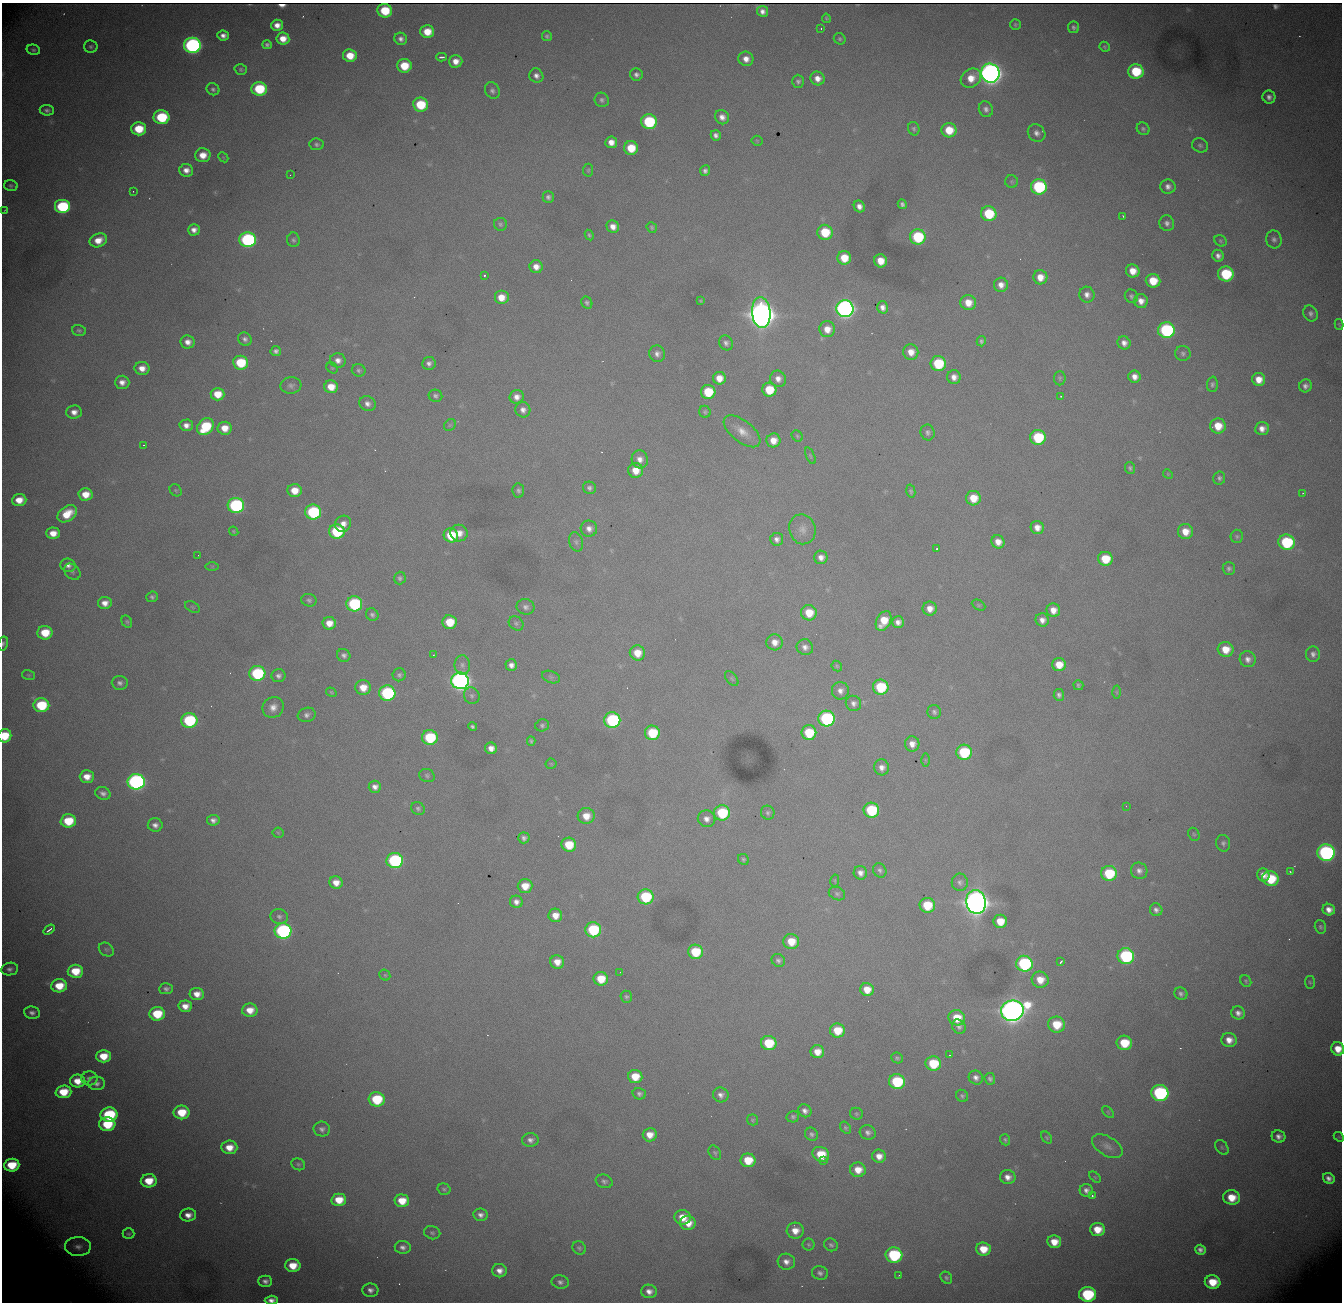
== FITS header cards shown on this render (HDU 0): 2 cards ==
NAXIS1  = 1340
NAXIS2  = 1300

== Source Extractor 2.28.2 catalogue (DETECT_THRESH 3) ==
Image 1340 x 1300 px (HDU 0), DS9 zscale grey, 1 PNG px = 1 image px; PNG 1344 x 1304 px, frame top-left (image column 1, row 1300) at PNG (2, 3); each listed source drawn as its Kron ellipse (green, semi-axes under 4 px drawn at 4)
Background 2820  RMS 30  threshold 91.4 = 3 sigma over >= 5 px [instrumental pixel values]
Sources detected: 444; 2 with non-positive FLUX_AUTO (blend fragments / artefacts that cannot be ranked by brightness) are neither listed nor drawn; the other 442 listed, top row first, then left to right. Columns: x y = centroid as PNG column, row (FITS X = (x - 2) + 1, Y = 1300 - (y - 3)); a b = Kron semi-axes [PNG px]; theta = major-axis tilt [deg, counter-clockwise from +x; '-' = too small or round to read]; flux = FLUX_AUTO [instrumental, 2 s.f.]
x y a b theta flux
385 11 7 7 - 8.2e+04
762 11 5 5 - 1.2e+04
826 18 4 3 - 2.9e+03
277 25 6 5 - 1.7e+04
1015 25 5 5 - 3.6e+03
1074 27 6 5 - 5.6e+03
821 29 2 2 - 1.6e+03
427 32 7 6 - 4.2e+04
223 35 6 5 - 1.2e+04
547 36 5 5 - 4.5e+03
283 39 6 6 - 2.8e+04
401 39 6 6 - 9.1e+03
840 39 6 5 - 3.9e+03
192 45 8 7 - 7.7e+05
267 45 5 4 - 5.5e+03
91 46 6 6 - 4.8e+03
1105 47 5 4 - 3.3e+03
33 50 7 5 -13 4.7e+03
350 56 7 6 - 4.1e+04
441 57 5 3 - 5.5e+03
746 59 7 7 - 1.8e+04
456 61 6 6 - 2.0e+04
404 66 7 6 - 6.0e+04
241 69 6 5 - 4.2e+03
1136 71 8 7 - 1.0e+05
990 73 9 9 - 2.5e+06
636 75 6 6 - 8.0e+03
536 76 7 6 - 1.1e+04
817 78 7 7 - 1.8e+04
971 78 11 9 37 3.3e+04
798 81 6 6 - 5.7e+03
213 89 6 5 - 5.9e+03
259 89 7 7 - 1.3e+05
492 91 8 7 - 7.3e+03
1269 97 6 6 - 1.0e+04
602 100 7 7 - 6.7e+03
420 105 7 7 - 9.5e+04
986 109 8 7 - 9.0e+03
47 110 7 5 -5 6.7e+03
161 117 8 7 - 1.5e+05
722 117 7 7 - 1.4e+04
649 122 8 7 - 1.9e+05
139 129 7 6 - 6.9e+04
914 129 7 5 -68 4.7e+03
1143 129 7 6 - 5.0e+03
949 130 7 7 - 5.4e+04
1037 133 9 8 - 1.2e+04
716 135 5 5 - 8.2e+03
757 141 5 5 - 2.5e+03
611 142 6 6 - 1.9e+04
316 144 7 6 - 5.3e+03
1200 145 8 7 - 6.1e+03
631 148 7 7 - 5.8e+04
203 155 8 7 - 3.0e+04
223 157 6 4 -44 2.7e+03
186 170 7 6 - 1.6e+04
588 170 6 5 - 3.1e+03
705 171 5 5 - 7.4e+03
290 175 2 2 - 2.4e+03
1012 182 6 6 - 3.6e+03
11 185 7 5 -14 4.5e+03
1168 186 7 7 - 1.1e+04
1039 187 8 7 - 2.4e+05
133 191 2 2 - 1.3e+03
548 197 6 5 - 6.8e+03
902 204 5 4 - 5.7e+03
859 206 6 5 - 1.4e+04
62 207 8 7 - 2.1e+05
5 210 3 2 - 1.3e+03
989 214 8 7 - 1.1e+05
1123 216 4 2 - 2.0e+03
1167 223 8 7 - 9.2e+03
500 224 6 6 - 4.6e+03
613 227 6 6 - 1.7e+04
652 227 5 5 - 3.8e+03
194 230 6 6 - 1.3e+04
825 232 7 7 - 8.4e+04
589 235 5 4 - 3.7e+03
918 237 8 7 - 1.6e+05
1274 239 9 7 -73 8.3e+03
98 240 9 6 23 3.0e+04
248 240 8 7 - 4.1e+05
293 240 7 6 - 5.3e+03
1221 241 6 5 - 3.5e+03
1218 256 6 5 - 9.9e+03
844 258 7 6 - 4.6e+04
881 261 6 6 - 3.5e+04
536 267 6 6 - 1.8e+04
1133 271 7 6 - 2.9e+04
1226 274 8 7 - 1.4e+05
484 275 3 2 - 4.4e+03
1040 277 7 7 - 2.7e+04
1153 281 7 7 - 5.5e+04
1001 285 7 7 - 1.6e+04
1087 295 8 7 - 1.2e+04
1131 296 7 6 - 4.9e+03
501 297 7 7 - 3.1e+04
701 301 3 3 - 2.1e+03
1141 301 7 7 - 1.8e+04
587 303 6 5 - 5.4e+03
968 303 8 7 - 3.1e+04
883 307 6 5 - 1.3e+04
845 309 8 8 - 1.3e+06
761 313 15 9 -84 4.8e+06
1310 313 8 7 - 7.3e+03
1339 324 6 3 -75 1.9e+03
827 329 8 8 - 2.7e+04
79 330 7 5 -16 5.0e+03
1166 330 8 8 - 3.4e+05
245 339 7 6 - 7.8e+03
981 341 5 4 - 4.3e+03
188 342 7 6 - 1.6e+04
726 343 8 6 -54 7.8e+03
1124 343 7 6 - 1.3e+04
276 351 5 5 - 7.1e+03
911 352 8 7 - 2.4e+04
1183 353 7 7 - 6.4e+03
657 354 8 7 - 1.1e+04
338 360 8 7 - 1.4e+04
241 363 7 7 - 9.9e+04
429 363 7 6 - 8.7e+03
938 364 7 7 - 1.2e+05
142 368 7 6 - 2.2e+04
332 368 6 5 - 2.8e+03
359 370 7 6 - 5.1e+03
954 377 7 6 - 1.5e+04
1135 377 6 6 - 1.6e+04
719 378 6 6 - 2.8e+04
1060 378 7 5 86 3.7e+03
778 379 8 7 - 1.5e+04
1259 379 6 6 - 2.8e+04
122 382 7 6 - 1.5e+04
1212 384 8 5 87 5.8e+03
291 385 10 8 6 8.6e+03
1305 386 7 6 - 9.4e+03
331 387 7 6 - 3.5e+04
769 390 7 7 - 7.2e+04
708 392 7 7 - 8.6e+04
218 394 7 6 - 4.1e+04
435 396 7 6 - 5.7e+03
1061 396 3 3 - 3.0e+03
517 397 7 7 - 1.5e+04
367 404 8 7 - 1.1e+04
523 410 8 7 - 1.1e+04
74 412 8 7 - 1.6e+04
705 412 6 5 - 3.9e+03
186 425 7 6 - 1.4e+04
450 425 6 5 - 3.8e+03
1218 426 8 7 - 4.4e+04
205 427 9 7 49 1.2e+05
225 428 7 6 - 3.1e+04
1262 429 7 6 - 1.6e+04
742 431 22 10 -38 3.0e+04
928 432 8 7 - 6.7e+03
797 436 6 5 - 3.3e+03
1038 437 7 7 - 1.4e+05
773 440 7 7 - 2.7e+04
143 445 3 2 - 2.2e+03
810 456 9 4 -66 3.0e+03
640 459 9 8 - 1.6e+04
1130 468 6 5 - 4.6e+03
636 470 7 7 - 3.3e+04
1168 474 5 4 - 2.3e+03
1219 478 6 6 - 5.6e+03
589 488 6 6 - 6.8e+03
176 490 6 5 - 3.3e+03
518 490 7 5 -82 5.4e+03
294 491 7 6 - 3.6e+04
911 491 7 4 -76 3.8e+03
1303 493 2 2 - 1.5e+03
85 494 7 6 - 3.4e+04
973 498 7 7 - 4.4e+04
19 500 7 6 - 3.0e+04
236 505 8 7 - 3.6e+05
313 512 8 7 - 2.4e+05
67 514 11 7 34 4.8e+04
343 524 8 7 - 1.7e+04
1037 527 6 6 - 1.9e+04
589 529 8 8 - 1.3e+04
802 529 15 13 -72 2.2e+04
234 531 5 4 - 2.5e+03
337 531 8 7 - 1.6e+05
1185 532 7 7 - 3.1e+04
53 533 7 6 - 2.6e+04
459 533 8 8 - 2.4e+04
451 535 7 7 - 8.4e+04
1237 536 6 6 - 4.2e+03
777 539 6 6 - 9.3e+03
576 542 10 6 -75 7.3e+03
998 542 7 6 - 2.1e+04
1287 542 8 7 - 1.9e+05
937 549 3 2 - 2.7e+03
198 555 2 2 - 1.2e+03
821 557 7 6 - 1.4e+04
1105 559 7 7 - 7.1e+04
68 565 8 6 -16 1.2e+04
212 566 7 4 0 3.2e+03
1229 568 6 6 - 6.1e+03
72 572 9 7 -44 6.2e+03
400 578 6 6 - 5.3e+03
152 597 6 5 - 5.5e+03
309 600 8 6 -13 5.3e+03
105 603 7 6 - 1.8e+04
354 604 8 7 - 2.5e+05
979 605 7 5 -27 3.6e+03
192 607 8 5 -27 3.7e+03
526 607 9 8 - 9.1e+03
930 609 7 7 - 2.0e+04
1053 610 7 6 - 2.1e+04
809 613 8 7 - 4.8e+04
372 615 6 6 - 5.5e+03
1042 620 7 6 - 1.3e+04
884 621 10 7 61 4.7e+04
127 622 6 5 - 3.5e+03
450 622 7 7 - 6.4e+04
898 622 6 6 - 1.2e+04
329 623 7 6 - 2.7e+04
516 623 8 6 -40 5.7e+03
45 633 7 7 - 6.3e+04
775 642 8 8 - 2.0e+04
3 644 7 5 74 4.6e+03
805 647 8 7 - 1.2e+04
1226 649 8 7 - 4.0e+04
637 653 8 7 - 3.9e+04
1313 654 8 7 - 9.3e+03
344 655 7 6 - 7.6e+03
433 655 3 2 - 1.1e+03
1248 659 8 7 - 1.2e+04
462 665 9 7 -88 1.0e+04
511 665 6 5 - 1.2e+04
1059 665 7 6 - 3.6e+04
837 666 6 4 -47 3.0e+03
257 673 8 7 - 2.2e+05
29 675 7 5 -14 3.1e+03
399 675 6 6 - 5.6e+03
278 676 7 6 - 8.1e+03
551 677 9 6 -21 5.3e+03
732 679 8 5 -52 4.1e+03
460 681 9 8 - 1.3e+06
120 683 8 7 - 8.1e+03
1078 685 5 5 - 3.7e+03
881 687 7 7 - 1.2e+05
363 688 8 7 - 3.4e+04
840 691 9 8 - 1.3e+04
331 692 5 4 - 3.0e+03
1117 692 6 4 -89 2.8e+03
387 693 8 7 - 2.8e+05
1059 695 6 5 - 6.8e+03
472 696 8 7 - 7.0e+03
853 703 8 7 - 9.9e+03
41 705 8 7 - 1.2e+05
273 707 11 10 - 1.9e+04
934 712 7 6 - 6.2e+03
307 715 9 7 19 8.6e+03
827 719 8 8 - 3.1e+05
189 720 8 7 - 2.1e+05
612 720 8 8 - 2.9e+05
542 725 7 6 - 5.0e+03
473 726 4 3 - 4.4e+03
652 733 7 7 - 1.0e+05
809 733 7 7 - 9.0e+04
5 736 7 6 - 7.0e+04
430 737 8 7 - 1.4e+05
531 741 5 4 - 4.0e+03
912 744 7 7 - 1.8e+04
491 748 6 5 - 1.7e+04
964 752 8 7 - 1.5e+05
925 760 6 4 -89 2.9e+03
551 764 5 5 - 2.7e+03
882 767 8 7 - 1.4e+04
427 775 8 6 -21 4.9e+03
87 777 7 6 - 2.5e+04
136 782 8 7 - 7.7e+05
375 787 6 6 - 1.2e+04
103 793 8 6 -21 9.3e+03
1126 806 3 2 - 1.1e+03
418 809 7 6 - 5.4e+03
871 810 8 7 - 1.6e+05
722 813 8 7 - 1.4e+05
768 813 7 6 - 5.2e+03
586 816 8 8 - 3.1e+04
707 819 9 8 - 1.4e+04
213 820 6 5 - 1.0e+04
68 821 8 6 2 7.8e+04
155 825 7 7 - 1.1e+04
278 833 5 5 - 2.9e+03
1194 834 7 5 -66 3.5e+03
524 838 5 5 - 7.5e+03
1223 843 8 7 - 6.6e+03
569 845 7 7 - 6.7e+04
1326 853 9 8 - 5.8e+05
743 859 6 5 - 3.8e+03
395 861 8 7 - 3.5e+05
880 870 7 6 - 6.0e+03
1139 871 8 8 - 1.0e+04
1290 871 3 2 - 1.6e+03
860 873 7 6 - 1.3e+04
1109 873 8 7 - 1.1e+05
1263 875 6 6 - 1.6e+04
1270 879 8 7 - 9.7e+04
835 880 6 4 80 2.5e+03
336 882 6 6 - 2.3e+04
960 882 9 8 - 7.9e+03
525 886 7 7 - 3.7e+04
837 894 8 6 -24 5.3e+03
646 897 8 7 - 1.5e+05
516 902 6 6 - 1.2e+04
976 902 12 9 -80 3.9e+06
927 905 8 7 - 7.9e+04
1156 910 6 6 - 8.4e+03
1329 910 6 5 - 1.6e+04
555 915 7 6 - 2.7e+04
279 917 9 7 -16 7.2e+03
1000 921 7 6 - 4.4e+04
1320 927 7 5 -73 4.3e+03
49 930 6 2 36 5.5e+03
593 930 8 7 - 1.7e+05
283 931 8 7 - 4.7e+05
791 941 8 7 - 4.6e+04
106 949 8 6 -35 4.1e+03
695 952 7 7 - 8.9e+04
1126 956 8 8 - 2.9e+05
778 960 7 6 - 6.3e+03
557 962 7 6 - 2.6e+04
1061 962 4 2 - 2.7e+03
1024 964 8 8 - 2.9e+05
10 969 8 6 9 8.0e+03
75 971 8 6 2 5.9e+04
620 972 2 2 - 1.4e+03
385 975 6 5 - 3.2e+03
601 979 7 7 - 5.5e+04
1040 980 8 8 - 3.4e+04
1246 981 6 5 - 3.2e+03
1310 982 6 5 - 3.4e+03
59 986 8 6 3 5.4e+04
166 989 7 5 4 6.4e+03
867 990 7 6 - 3.3e+04
197 994 7 6 - 2.2e+04
1181 994 7 6 - 7.0e+03
626 997 6 5 - 4.4e+03
185 1006 7 6 - 2.1e+04
250 1010 8 6 -1 3.0e+04
1012 1011 11 10 - 3.1e+06
32 1013 8 6 -10 9.3e+03
1238 1013 7 6 - 1.2e+04
157 1014 8 6 4 8.5e+04
957 1018 8 7 - 5.3e+04
1057 1024 8 8 - 6.2e+04
959 1027 8 6 -51 7.8e+03
837 1030 7 7 - 5.7e+04
1229 1040 7 7 - 2.0e+04
769 1043 7 7 - 9.2e+04
1124 1043 8 7 - 7.4e+04
1338 1049 7 6 - 3.3e+04
817 1052 7 6 - 2.9e+04
949 1055 3 2 - 3.2e+03
103 1056 7 6 - 4.6e+04
897 1058 6 5 - 4.2e+03
933 1063 8 7 - 9.5e+04
635 1077 7 6 - 4.8e+04
89 1078 8 7 - 8.0e+03
976 1078 7 6 - 1.1e+04
990 1079 6 5 - 5.6e+03
78 1081 8 6 0 3.5e+04
897 1082 8 7 - 1.6e+05
97 1083 8 6 -1 1.0e+04
63 1092 8 6 4 6.2e+04
1160 1093 8 8 - 3.7e+05
639 1094 7 6 - 5.9e+03
721 1095 8 7 - 1.1e+04
962 1096 6 5 - 4.3e+03
377 1099 8 7 - 1.2e+05
805 1111 7 6 - 1.1e+04
182 1112 8 7 - 6.5e+04
1108 1112 7 4 -46 3.0e+03
856 1114 6 6 - 3.9e+03
109 1115 8 7 - 1.9e+05
793 1117 6 5 - 4.7e+03
753 1120 6 5 - 3.5e+03
107 1124 8 7 - 9.7e+04
845 1128 6 5 - 4.1e+03
322 1129 8 7 - 8.7e+03
868 1132 8 7 - 8.9e+03
812 1134 7 6 - 6.0e+03
650 1135 7 6 - 2.7e+04
1278 1136 7 6 - 1.2e+04
1047 1137 6 4 -51 3.1e+03
1339 1137 5 4 - 2.7e+03
530 1140 8 7 - 9.9e+03
1005 1140 6 5 - 4.3e+03
1107 1146 17 9 -31 1.7e+04
229 1147 8 7 - 3.3e+04
1222 1147 8 5 -51 5.2e+03
715 1153 8 5 -57 4.3e+03
821 1154 8 7 - 6.7e+04
879 1156 7 6 - 2.1e+04
748 1160 7 6 - 6.1e+04
824 1161 3 2 - 6.2e+03
298 1164 7 5 -25 4.4e+03
12 1165 8 6 6 7.4e+04
858 1170 8 7 - 3.3e+04
1008 1177 8 7 - 1.6e+04
1095 1177 7 4 -44 3.1e+03
1329 1178 6 5 - 1.2e+04
149 1181 8 6 2 5.4e+04
604 1181 8 6 -20 6.7e+03
444 1189 7 5 -16 4.2e+03
1086 1190 6 6 - 1.0e+04
1092 1196 3 2 - 3.7e+03
1232 1197 8 7 - 4.8e+04
339 1200 7 6 - 4.5e+04
402 1201 7 6 - 4.5e+04
188 1215 8 6 2 1.9e+04
481 1215 7 6 - 1.0e+04
682 1217 8 7 - 3.6e+04
688 1223 8 7 - 3.2e+04
1097 1229 7 6 - 4.2e+04
795 1231 8 8 - 2.8e+04
432 1233 8 6 -16 5.1e+03
129 1234 6 5 - 3.7e+03
1054 1242 7 6 - 3.4e+04
808 1245 6 6 - 3.6e+03
831 1245 7 6 - 5.4e+03
78 1247 13 9 -2 1.6e+04
403 1247 8 6 -7 1.0e+04
579 1248 7 6 - 4.8e+03
983 1249 7 6 - 4.5e+04
1200 1250 5 5 - 8.9e+03
894 1255 8 7 - 2.2e+05
786 1262 8 8 - 1.5e+04
293 1266 7 6 - 4.5e+04
499 1271 7 6 - 1.6e+04
820 1273 8 7 - 8.0e+03
899 1275 2 2 - 1.3e+03
946 1278 6 5 - 4.7e+03
265 1281 7 5 -1 9.4e+03
560 1282 8 7 - 8.2e+03
1213 1282 8 6 -9 5.7e+04
370 1290 8 7 - 1.1e+04
649 1291 8 7 - 1.5e+04
1087 1294 8 7 - 2.0e+05
271 1300 6 4 4 1.3e+04
At the frame edge (FLAGS 8, measured only in part): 4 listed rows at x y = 3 644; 5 736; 1338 1049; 271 1300
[2 non-positive-flux detections neither listed nor drawn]